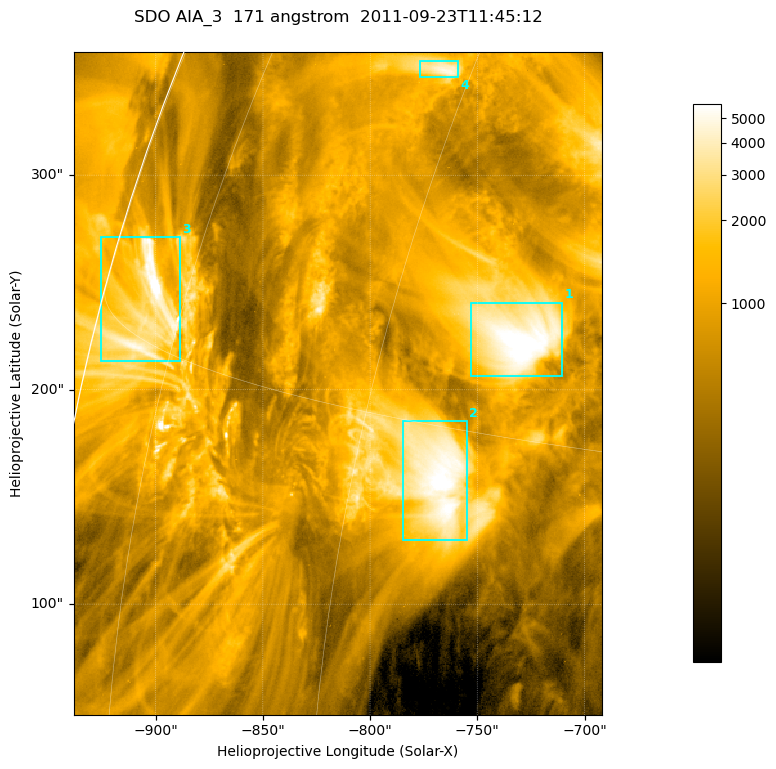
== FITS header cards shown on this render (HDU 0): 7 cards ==
TELESCOP= 'SDO     '           /
INSTRUME= 'AIA_3   '           /
WAVELNTH=                  171 /
WAVEUNIT= 'angstrom'           /
DATE-OBS= '2011-09-23T11:45:12.34' /
CTYPE1  = 'HPLN-TAN'           /
CTYPE2  = 'HPLT-TAN'           /

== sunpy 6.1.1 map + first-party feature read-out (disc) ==
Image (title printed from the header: SDO AIA_3  171 angstrom  2011-09-23T11:45:12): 411 x 515 px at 0.599 arcsec/px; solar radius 956 arcsec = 1595 px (partial field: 2.5% of the solar disc is inside the frame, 95% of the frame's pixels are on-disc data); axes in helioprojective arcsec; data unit not stated in the header (colour bar unlabelled)
Pointing: header CRPIX1/2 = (2051.64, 2049.57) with CRVAL1/2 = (0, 0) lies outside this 411 x 515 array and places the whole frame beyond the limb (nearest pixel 1.41 R_sun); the SolarSoft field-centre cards XCEN/YCEN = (-815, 203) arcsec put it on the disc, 1310 arcsec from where CRPIX/CRVAL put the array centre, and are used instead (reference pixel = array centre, CRVAL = XCEN/YCEN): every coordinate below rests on XCEN/YCEN
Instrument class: DISC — disc imager (sunpy class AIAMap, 171 A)
Bright regions (active regions / flare kernels): reference = the on-disc median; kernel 3 px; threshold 5 sigma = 2355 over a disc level ~790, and >= 1.15x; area >= 211 px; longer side >= 5 px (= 3 arcsec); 4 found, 4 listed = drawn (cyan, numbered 1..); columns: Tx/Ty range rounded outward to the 2 arcsec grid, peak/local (2 s.f.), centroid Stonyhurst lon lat
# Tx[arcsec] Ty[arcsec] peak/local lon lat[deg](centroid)
1 -754..-710 206..242 8.8 -53 +18
2 -786..-754 130..186 8.3 -56 +14
3 -926..-888 212..272 9.1 -79 +16
4 -778..-758 346..354 6.2 -62 +25
Off-limb structures (1.02-1.3 R_sun): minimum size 105 px: none found